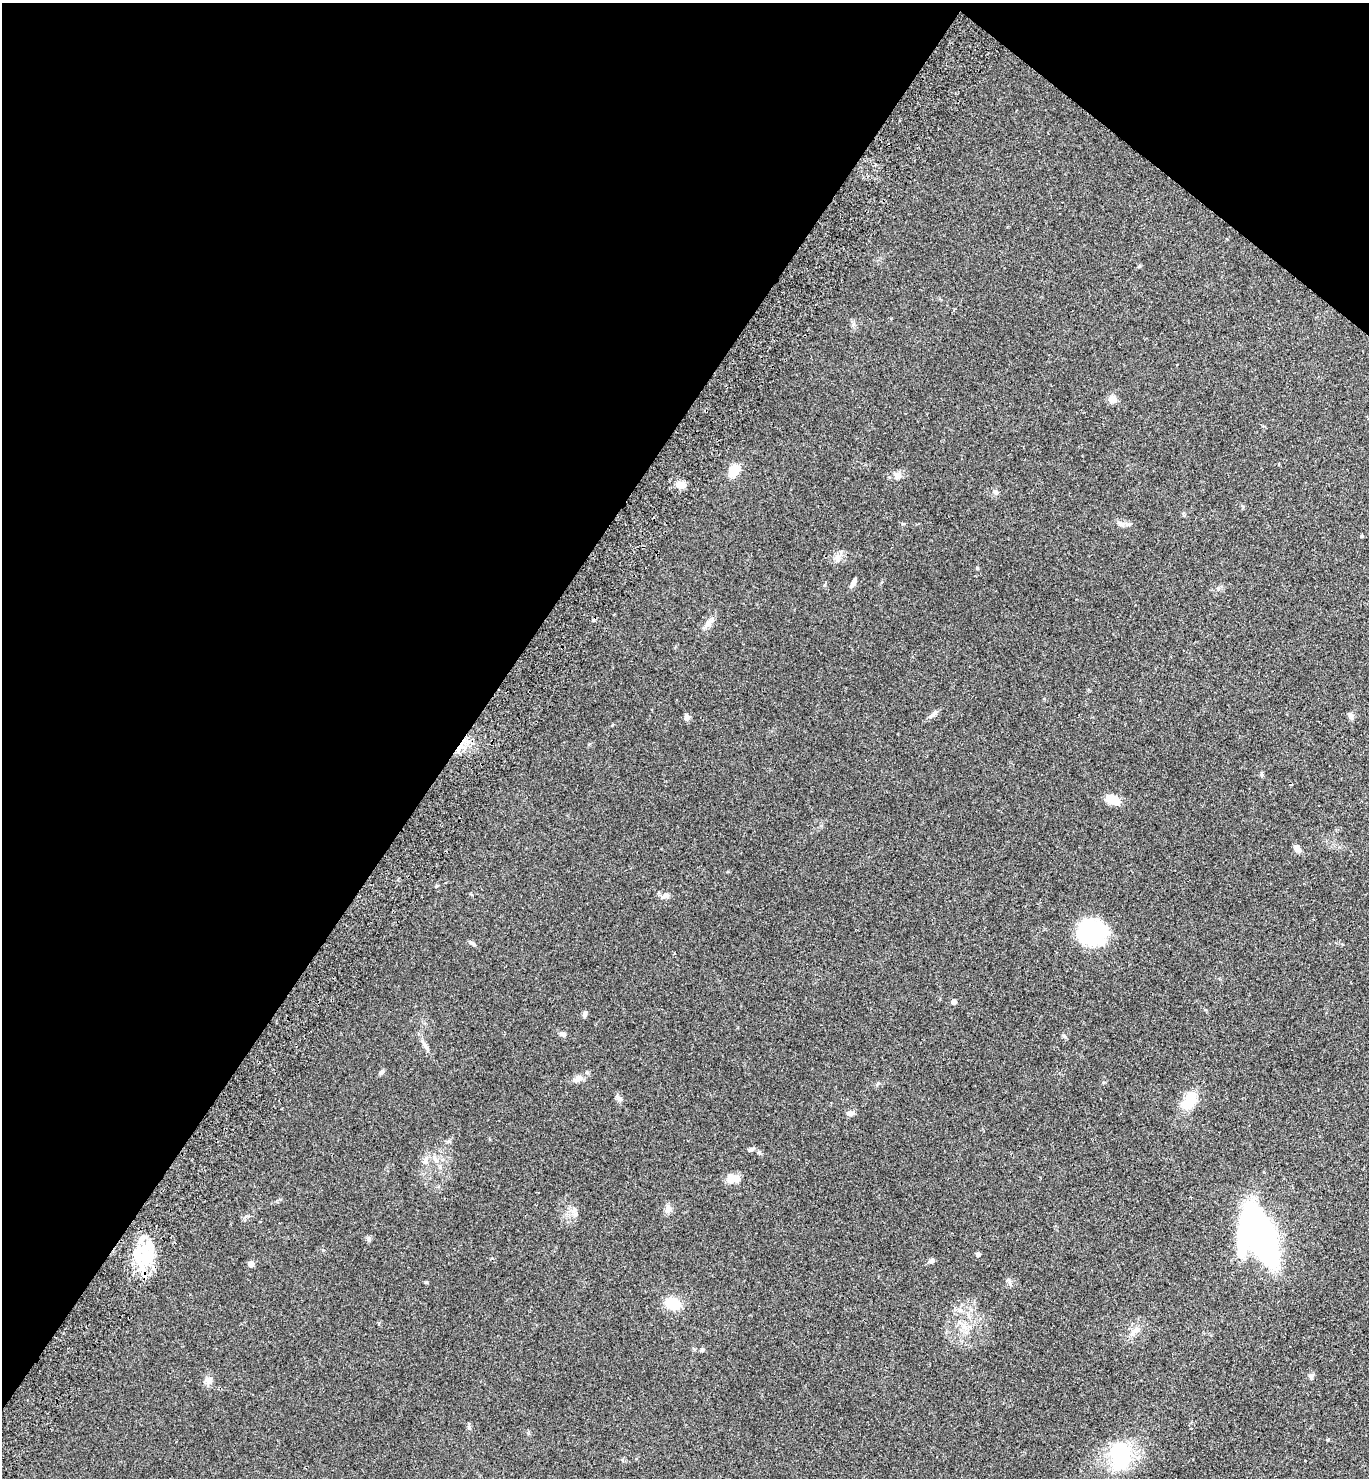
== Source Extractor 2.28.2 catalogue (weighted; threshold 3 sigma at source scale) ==
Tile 2 of 4 x 4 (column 2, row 1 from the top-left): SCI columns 1570-2936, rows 4471-5946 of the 6012 x 5983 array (HDU 1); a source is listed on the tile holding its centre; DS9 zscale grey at full resolution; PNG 1371 x 1480 px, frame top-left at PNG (2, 3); no overlay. Shown black and unused: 37% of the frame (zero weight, under 2 of 3 exposures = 3% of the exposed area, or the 3 px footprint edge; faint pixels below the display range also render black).
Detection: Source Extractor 2.28.2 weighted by HDU 2 'WHT'; one run over the whole footprint, this tile lists its part. Background 0.086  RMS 0.0078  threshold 0.0351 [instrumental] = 3 sigma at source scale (4.5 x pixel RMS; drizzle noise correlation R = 1.50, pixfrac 1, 0.05/0.05 arcsec/px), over >= 5 px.
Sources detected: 58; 2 inside a brighter object's white glare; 1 cosmic-ray / hot-pixel residue — not listed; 3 inside a brighter listed object's ellipse — not listed separately; the other 52 listed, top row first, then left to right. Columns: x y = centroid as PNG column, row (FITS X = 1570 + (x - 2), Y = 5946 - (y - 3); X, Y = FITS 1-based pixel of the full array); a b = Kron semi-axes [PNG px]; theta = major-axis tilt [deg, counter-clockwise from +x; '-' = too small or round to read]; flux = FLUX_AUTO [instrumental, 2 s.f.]
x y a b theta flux
1139 266 5 4 - 0.92
1112 399 5 5 - 18
1279 464 4 2 - 0.48
734 471 12 9 58 14
897 476 11 8 -67 3.4
681 485 10 8 7 6.5
995 492 9 5 -15 2.1
1121 524 10 6 -39 2.6
1362 535 4 3 - 0.97
838 558 10 5 90 2.8
854 582 12 5 59 3.2
708 624 11 9 28 4.1
933 714 14 5 37 2.8
1351 716 9 5 -82 2.2
687 717 8 7 - 2.8
1262 774 6 5 - 1.2
1112 799 15 9 -18 13
1297 849 10 8 -52 3.1
665 896 11 7 10 3.4
1091 932 28 24 -1 69
471 943 9 4 -35 1.6
954 1001 4 4 - 4.4
585 1014 9 5 69 1.7
563 1034 10 6 -33 2.2
425 1046 14 5 -58 3
381 1072 7 5 48 1.8
578 1079 14 8 24 4.7
877 1084 6 4 70 0.95
618 1098 10 5 -41 2.1
1189 1101 21 13 57 20
850 1113 10 7 12 2.7
750 1149 8 5 38 1.7
436 1159 9 4 -71 1.9
426 1160 12 4 71 2.7
733 1179 17 9 9 8.3
668 1209 11 8 80 3.6
1260 1235 38 19 -64 480
369 1238 7 5 89 1.5
978 1254 4 4 - 2.6
147 1256 31 18 57 28
932 1260 7 5 57 1.8
251 1264 5 5 - 4.9
426 1282 4 4 - 0.85
673 1304 13 9 -17 26
959 1310 9 6 -27 3.1
1135 1331 15 8 45 5.5
702 1350 6 5 - 1.2
1311 1376 6 6 - 2.2
209 1380 10 9 - 4.1
469 1428 8 5 -63 1.5
1328 1439 4 3 - 0.93
1120 1456 39 26 82 47
Unlisted compact peaks at least as high as the median listed source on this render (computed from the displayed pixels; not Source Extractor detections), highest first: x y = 977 568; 323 1250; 1010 1284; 1064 1036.